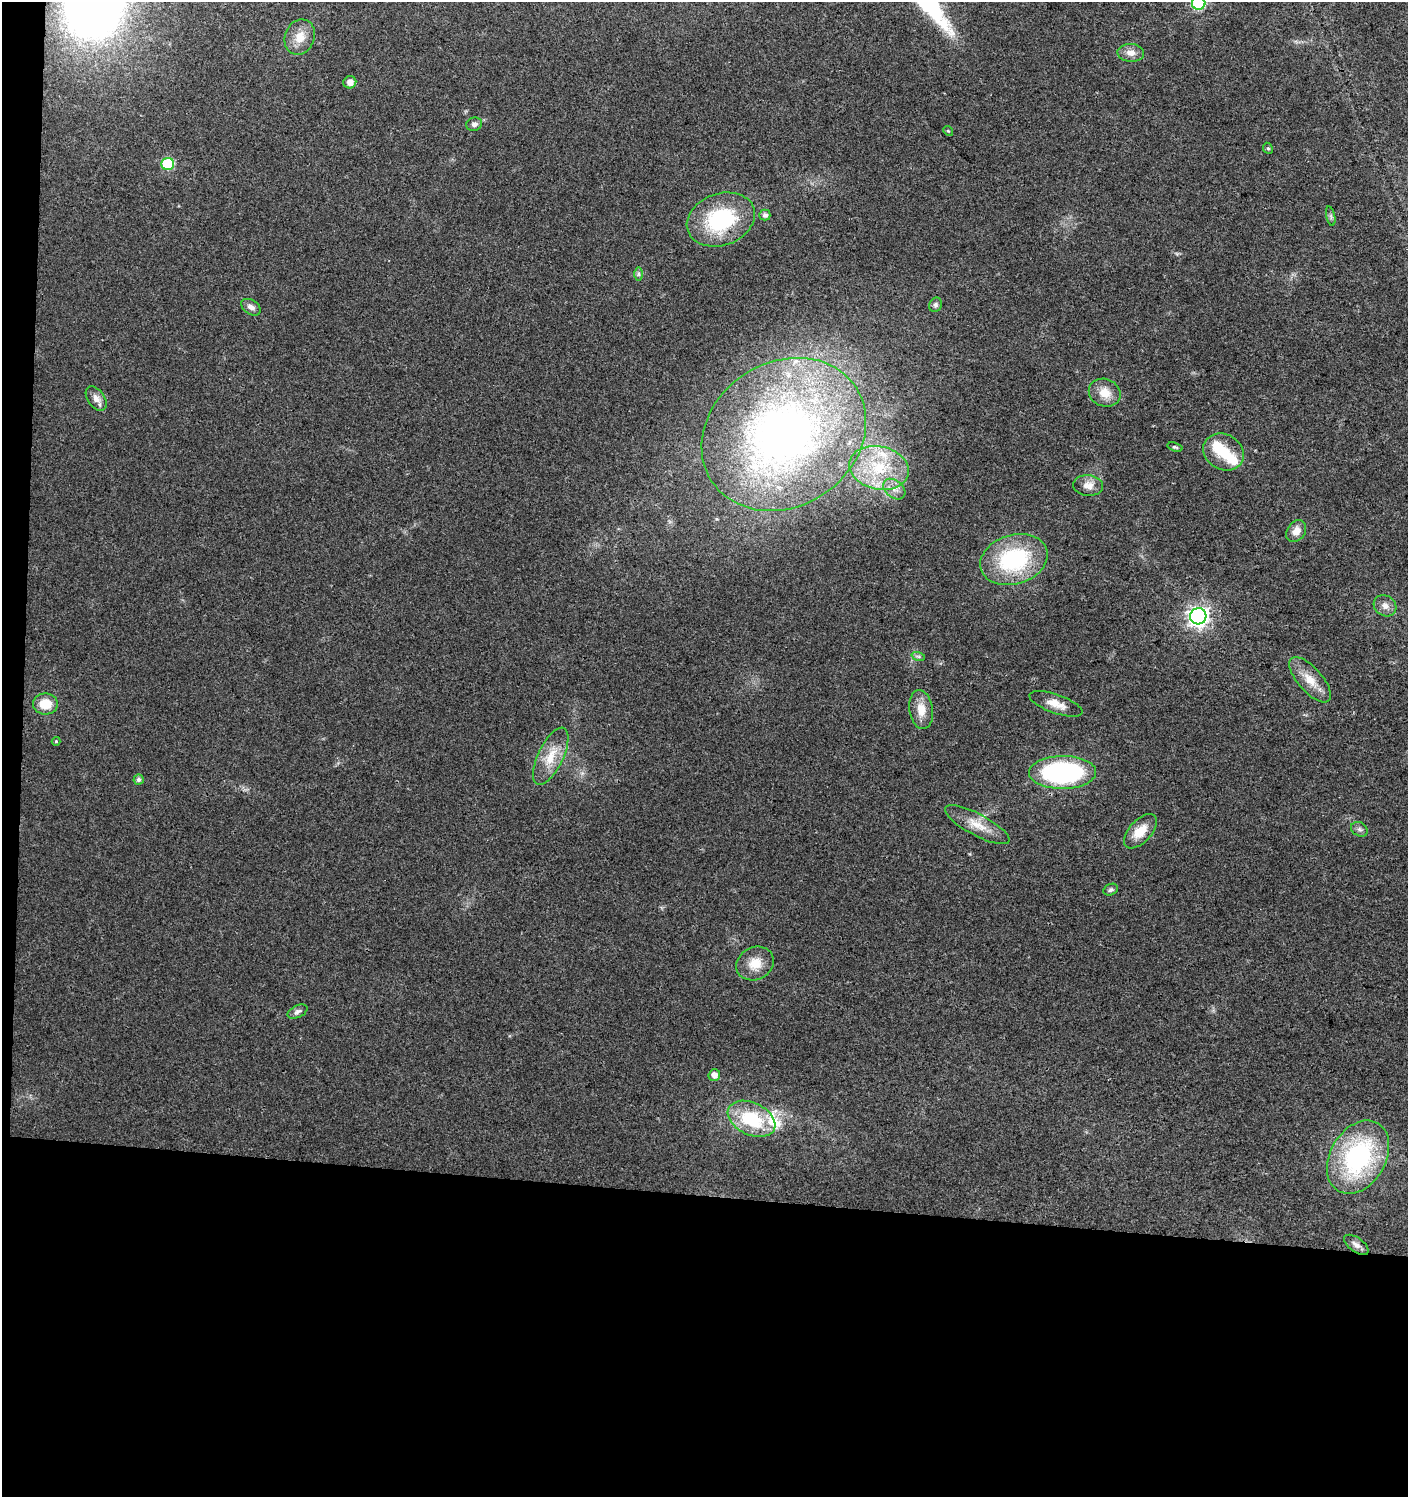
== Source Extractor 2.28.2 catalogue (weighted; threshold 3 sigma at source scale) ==
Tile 7 of 3 x 3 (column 1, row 3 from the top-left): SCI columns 238-1643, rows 14-1508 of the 4737 x 4499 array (HDU 1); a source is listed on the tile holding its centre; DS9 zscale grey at full resolution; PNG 1410 x 1499 px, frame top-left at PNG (2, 2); each listed source drawn as its Kron ellipse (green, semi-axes under 4 px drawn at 4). Shown black and unused: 22% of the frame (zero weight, under 3 of 4 exposures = <1% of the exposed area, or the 3 px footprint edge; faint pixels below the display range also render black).
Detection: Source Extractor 2.28.2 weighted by HDU 2 'WHT'; one run over the whole footprint, this tile lists its part. Background 0.0243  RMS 0.0031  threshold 0.014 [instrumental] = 3 sigma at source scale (4.5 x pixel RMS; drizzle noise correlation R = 1.50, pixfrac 1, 0.0396/0.0396 arcsec/px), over >= 5 px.
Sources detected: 49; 2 inside a brighter object's white glare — neither listed nor drawn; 2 inside a brighter listed object's ellipse — not listed separately; the other 45 listed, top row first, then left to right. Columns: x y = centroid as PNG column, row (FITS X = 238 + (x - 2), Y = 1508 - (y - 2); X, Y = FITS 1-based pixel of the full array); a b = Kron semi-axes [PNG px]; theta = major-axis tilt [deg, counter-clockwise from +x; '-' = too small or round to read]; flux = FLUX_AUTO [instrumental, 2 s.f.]
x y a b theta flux
1199 3 7 6 - 28
300 37 18 14 69 4.9
1131 53 13 9 -4 2.5
350 82 6 6 - 1.9
474 124 8 6 19 1.2
948 131 5 4 - 0.39
1268 148 6 4 -65 0.46
168 164 6 6 - 19
765 215 5 5 - 1.2
1331 216 10 4 -77 0.65
721 219 35 26 20 28
639 274 7 4 90 0.62
935 305 7 6 - 0.85
251 307 11 7 -33 1.6
1105 393 16 13 -22 4.7
96 398 14 8 -56 2.3
784 434 86 72 33 180
1175 447 8 4 -17 0.53
1223 452 21 17 -30 8.4
879 468 30 21 -13 16
1088 485 15 10 -4 3
894 489 12 8 -40 2.5
1296 531 12 9 55 2.8
1014 560 34 24 18 32
1385 606 12 10 -35 2.2
1198 616 8 8 - 170
918 656 7 4 -18 0.59
1310 680 28 12 -48 5.6
45 704 12 10 -1 6.2
1056 704 28 9 -19 3.9
921 710 19 11 -81 4.6
56 741 4 4 - 0.31
551 756 31 12 64 7.5
1062 772 33 16 1 61
139 780 5 5 - 0.92
977 825 36 11 -28 5.9
1359 829 9 7 -31 1
1140 831 21 11 47 6
1111 890 7 5 22 0.74
755 963 19 16 27 5.8
297 1012 11 6 26 1.1
714 1075 6 6 - 2
751 1119 25 16 -25 18
1358 1157 39 27 59 47
1356 1245 14 7 -35 1.7
Isophote crosses this tile's border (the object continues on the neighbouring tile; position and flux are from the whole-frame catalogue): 1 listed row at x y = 1199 3